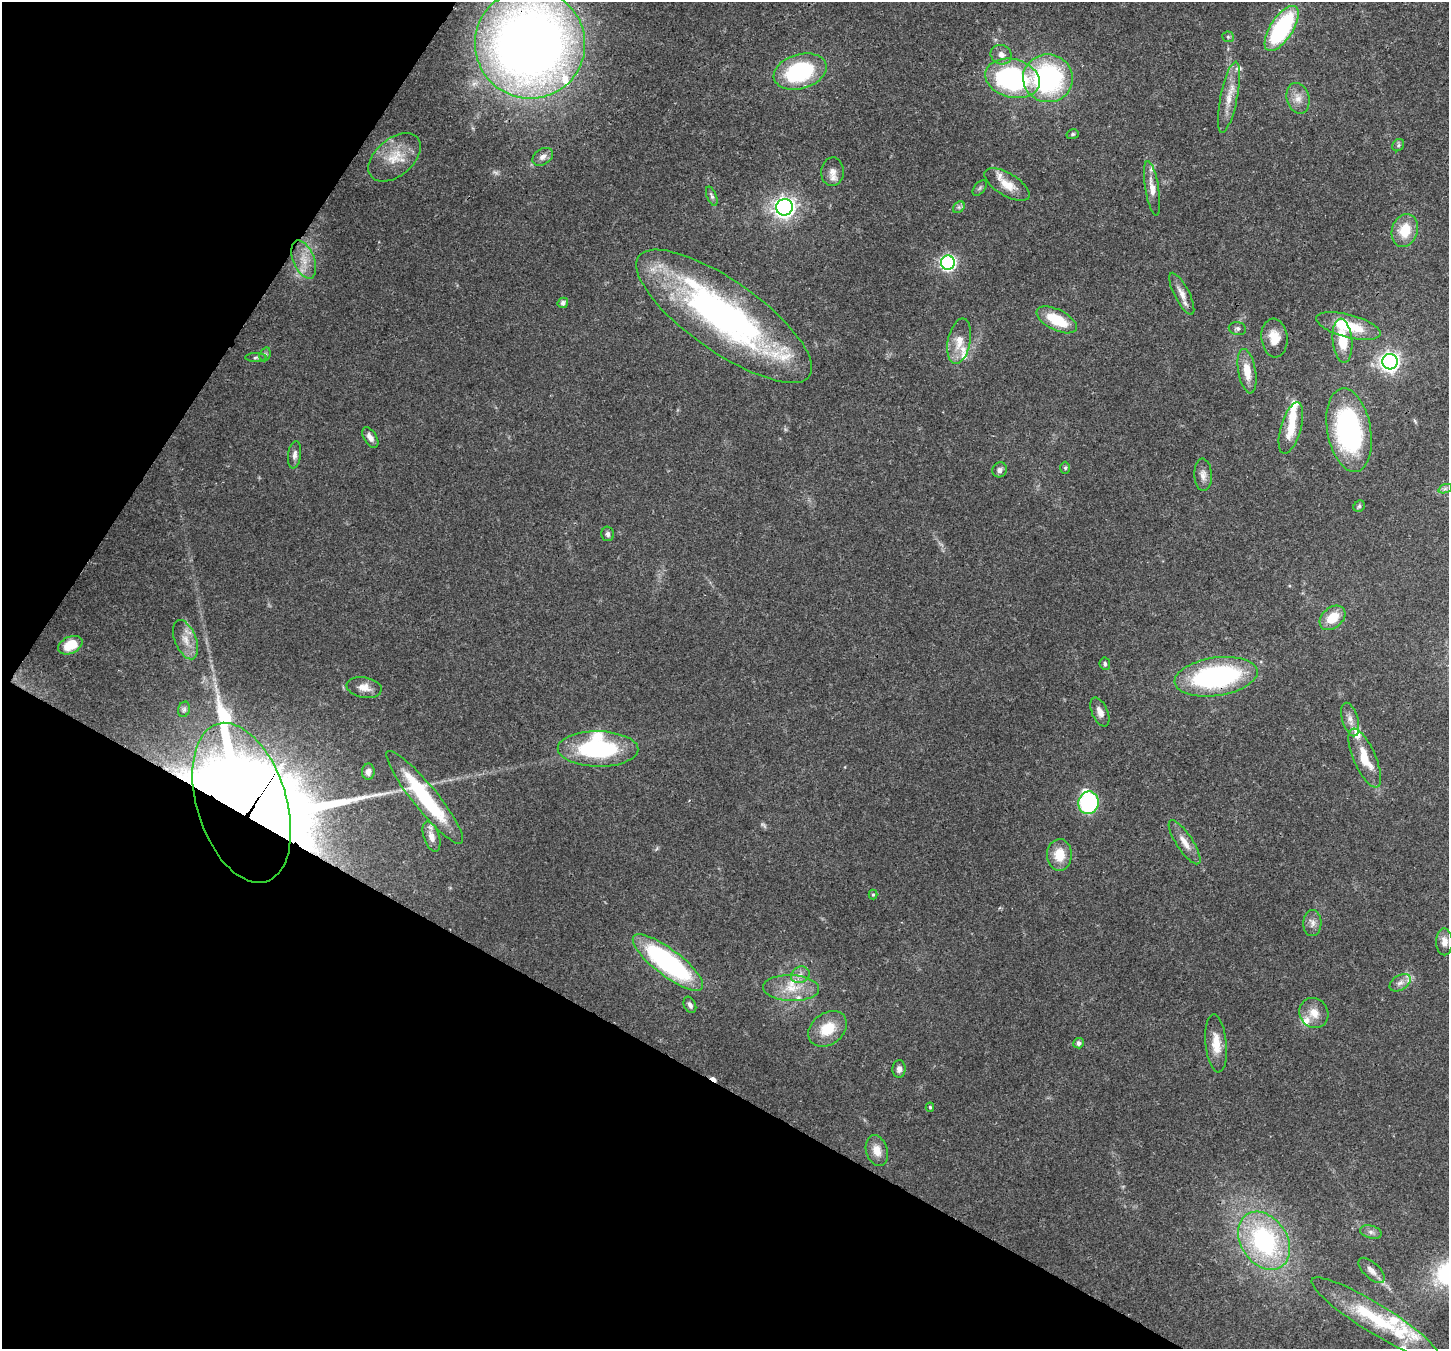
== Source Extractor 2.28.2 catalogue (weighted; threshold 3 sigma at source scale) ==
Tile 9 of 4 x 4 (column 1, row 3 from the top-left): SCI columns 79-1525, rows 1710-3056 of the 5939 x 6045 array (HDU 1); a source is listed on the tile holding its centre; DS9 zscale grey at full resolution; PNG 1451 x 1351 px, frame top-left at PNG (2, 2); each listed source drawn as its Kron ellipse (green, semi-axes under 4 px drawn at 4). Shown black and unused: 28% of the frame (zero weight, under 3 of 4 exposures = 8% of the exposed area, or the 3 px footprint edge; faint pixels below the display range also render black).
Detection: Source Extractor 2.28.2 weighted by HDU 2 'WHT'; one run over the whole footprint, this tile lists its part. Background 0.0922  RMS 0.0037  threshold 0.0165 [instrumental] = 3 sigma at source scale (4.5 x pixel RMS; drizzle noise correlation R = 1.50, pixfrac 1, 0.0396/0.0396 arcsec/px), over >= 5 px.
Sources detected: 105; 2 too faint to see at this stretch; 2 inside a brighter object's white glare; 1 cosmic-ray / hot-pixel residue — neither listed nor drawn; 17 inside a brighter listed object's ellipse — not listed separately; the other 83 listed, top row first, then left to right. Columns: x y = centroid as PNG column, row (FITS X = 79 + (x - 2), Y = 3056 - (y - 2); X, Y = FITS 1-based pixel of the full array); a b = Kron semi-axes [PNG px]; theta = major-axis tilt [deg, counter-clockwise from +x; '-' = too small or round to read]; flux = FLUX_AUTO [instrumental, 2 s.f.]
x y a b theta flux
1282 28 26 11 57 46
1228 37 6 5 - 0.64
530 44 55 55 - 420
1001 55 11 9 -29 2.6
800 72 27 17 16 41
1012 78 28 19 -14 68
1048 78 25 24 - 63
1229 97 36 8 78 6.8
1298 98 15 11 -75 3.6
1073 134 6 5 - 0.62
1398 145 6 5 - 0.73
395 157 30 18 40 10
543 157 11 7 33 2.1
832 172 14 11 86 3.2
1007 185 25 11 -31 6.1
980 188 9 5 50 0.8
1152 188 27 7 -81 4.1
712 196 10 5 -68 0.98
784 207 8 8 - 200
959 207 6 5 - 0.84
1405 230 17 12 72 9.1
304 260 20 10 -68 5.5
948 263 7 7 - 81
1182 294 23 7 -63 3.6
563 303 5 5 - 1.6
724 316 104 35 -35 140
1057 320 22 10 -27 13
1348 326 33 11 -15 16
1237 329 8 6 -11 1.1
1274 338 19 13 -83 6.7
959 341 23 11 78 6
1342 341 22 9 -84 11
265 354 7 5 69 0.81
256 357 11 4 0 0.85
1390 362 7 7 - 170
1247 371 22 9 -80 6.9
1291 428 26 10 74 7.7
1349 430 42 22 -80 67
370 437 11 6 -58 2.2
295 455 14 6 82 1.8
1065 468 6 5 - 0.62
1000 470 8 7 - 1.5
1203 475 16 8 -86 2.6
1445 489 7 4 19 0.86
1359 506 6 5 - 0.69
608 534 7 6 - 1.1
1332 618 14 10 41 7.9
185 640 21 10 -68 5
70 645 13 8 26 6.6
1105 664 6 5 - 0.83
1216 677 42 19 8 69
364 687 18 10 -9 3.9
184 709 8 5 74 0.83
1100 712 15 8 -66 2.5
1350 719 17 8 -73 2.8
598 749 40 17 -1 43
1365 758 31 11 -66 10
368 772 8 6 87 1.6
425 797 59 12 -51 35
242 803 83 45 -73 1200
1089 803 11 10 - 41
431 837 16 8 -71 3.2
1185 842 26 8 -57 4.3
1059 855 16 12 -90 8
873 895 5 4 - 0.51
1312 923 13 9 88 2.2
1444 942 13 8 -88 2.9
668 962 43 13 -37 69
800 975 10 8 29 2.1
1400 983 12 7 31 2.3
791 988 28 13 -2 8.8
690 1005 8 6 -65 1.4
1314 1013 15 14 - 5
828 1029 21 15 37 10
1079 1043 5 5 - 1.3
1216 1043 29 10 -84 6.4
899 1069 9 6 87 1.7
930 1107 4 4 - 0.5
877 1150 16 10 -72 4.3
1371 1232 11 6 -15 1.4
1264 1241 31 23 -56 57
1371 1270 16 8 -43 2.6
1375 1318 74 14 -32 29
Overlapping masked pixels (flux is a lower limit): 4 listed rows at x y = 530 44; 1349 430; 1216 677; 242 803
Isophote crosses this tile's border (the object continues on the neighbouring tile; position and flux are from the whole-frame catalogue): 1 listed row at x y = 530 44